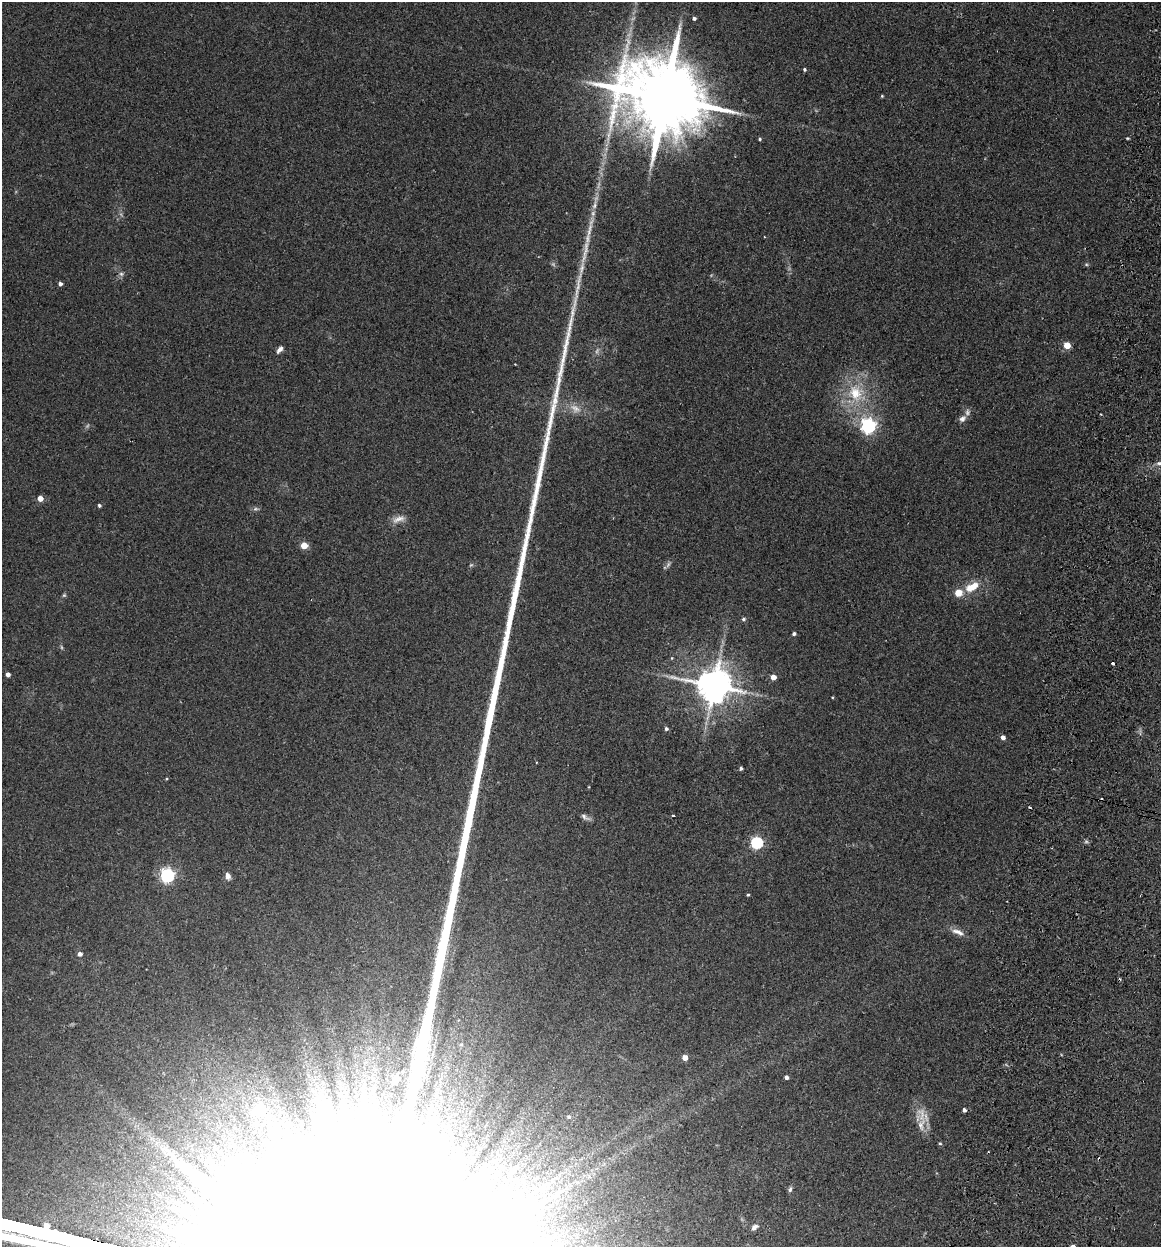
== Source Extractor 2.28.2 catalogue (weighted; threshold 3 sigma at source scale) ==
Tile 10 of 4 x 4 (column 2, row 3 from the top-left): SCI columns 1339-2497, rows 1259-2503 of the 5112 x 5007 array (HDU 1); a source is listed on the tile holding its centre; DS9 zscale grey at full resolution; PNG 1163 x 1249 px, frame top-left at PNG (2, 2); no overlay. Shown black and unused: <1% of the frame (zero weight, under 2 of 3 exposures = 3% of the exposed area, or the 3 px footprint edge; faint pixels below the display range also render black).
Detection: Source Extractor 2.28.2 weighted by HDU 2 'WHT'; one run over the whole footprint, this tile lists its part. Background 0.0477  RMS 0.0086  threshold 0.0386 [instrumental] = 3 sigma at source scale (4.5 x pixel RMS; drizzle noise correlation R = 1.50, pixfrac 1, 0.05/0.05 arcsec/px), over >= 5 px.
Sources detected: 72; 6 too faint to see at this stretch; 5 inside a brighter object's white glare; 4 cosmic-ray / hot-pixel residue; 1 long thin detection or spike segment (spike, bleed or trail) — not listed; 2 inside a brighter listed object's ellipse — not listed separately; the other 54 listed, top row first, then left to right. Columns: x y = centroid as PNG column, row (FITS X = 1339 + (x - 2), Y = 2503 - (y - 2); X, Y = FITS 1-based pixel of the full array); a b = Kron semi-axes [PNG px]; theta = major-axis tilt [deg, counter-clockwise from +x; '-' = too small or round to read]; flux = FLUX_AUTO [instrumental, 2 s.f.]
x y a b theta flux
694 18 4 3 - 2.1
804 69 4 3 - 1.3
882 96 4 3 - 0.82
665 98 23 18 -20 12000
1127 138 4 3 - 0.76
760 139 4 3 - 1.1
585 251 48 6 79 20
1086 264 6 3 -19 1
121 274 7 5 -43 1.9
60 284 4 4 - 2.5
1067 345 5 4 - 18
280 349 9 5 51 3.2
855 393 25 18 -66 30
575 408 15 9 -41 6.8
962 419 9 7 45 3.6
869 426 6 6 - 230
1159 463 6 5 - 2
40 498 4 4 - 8.4
99 505 4 3 - 1.6
255 509 7 4 0 1.5
398 519 19 7 16 5.7
304 545 4 4 - 19
972 587 19 9 28 14
743 619 5 4 - 1.5
794 634 4 3 - 1.8
672 658 5 3 - 0.68
1113 663 3 3 - 2.1
8 674 4 4 - 3.4
773 677 4 4 - 8.7
714 685 10 9 - 2200
666 729 4 4 - 1.8
1003 737 4 4 - 3.8
741 768 4 3 - 1.6
673 815 3 2 - 0.98
585 817 15 5 -32 2.9
757 843 5 5 - 110
167 875 6 6 - 190
228 876 8 6 -76 3.9
748 895 3 3 - 0.97
958 932 17 7 -22 5.8
80 954 5 4 - 3.6
685 1057 4 4 - 7.9
786 1077 4 4 - 2.5
396 1079 16 10 74 11
373 1091 13 7 -54 6.7
345 1110 7 4 71 2.9
964 1110 4 4 - 2.5
259 1111 5 5 - 58
569 1117 5 5 - 1.7
921 1125 24 10 76 11
940 1143 4 4 - 0.97
513 1170 15 6 56 4.6
790 1189 8 4 71 1.7
754 1227 8 6 37 2.9
Unlisted compact peaks at least as high as the median listed source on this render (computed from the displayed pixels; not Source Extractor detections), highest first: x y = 550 422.